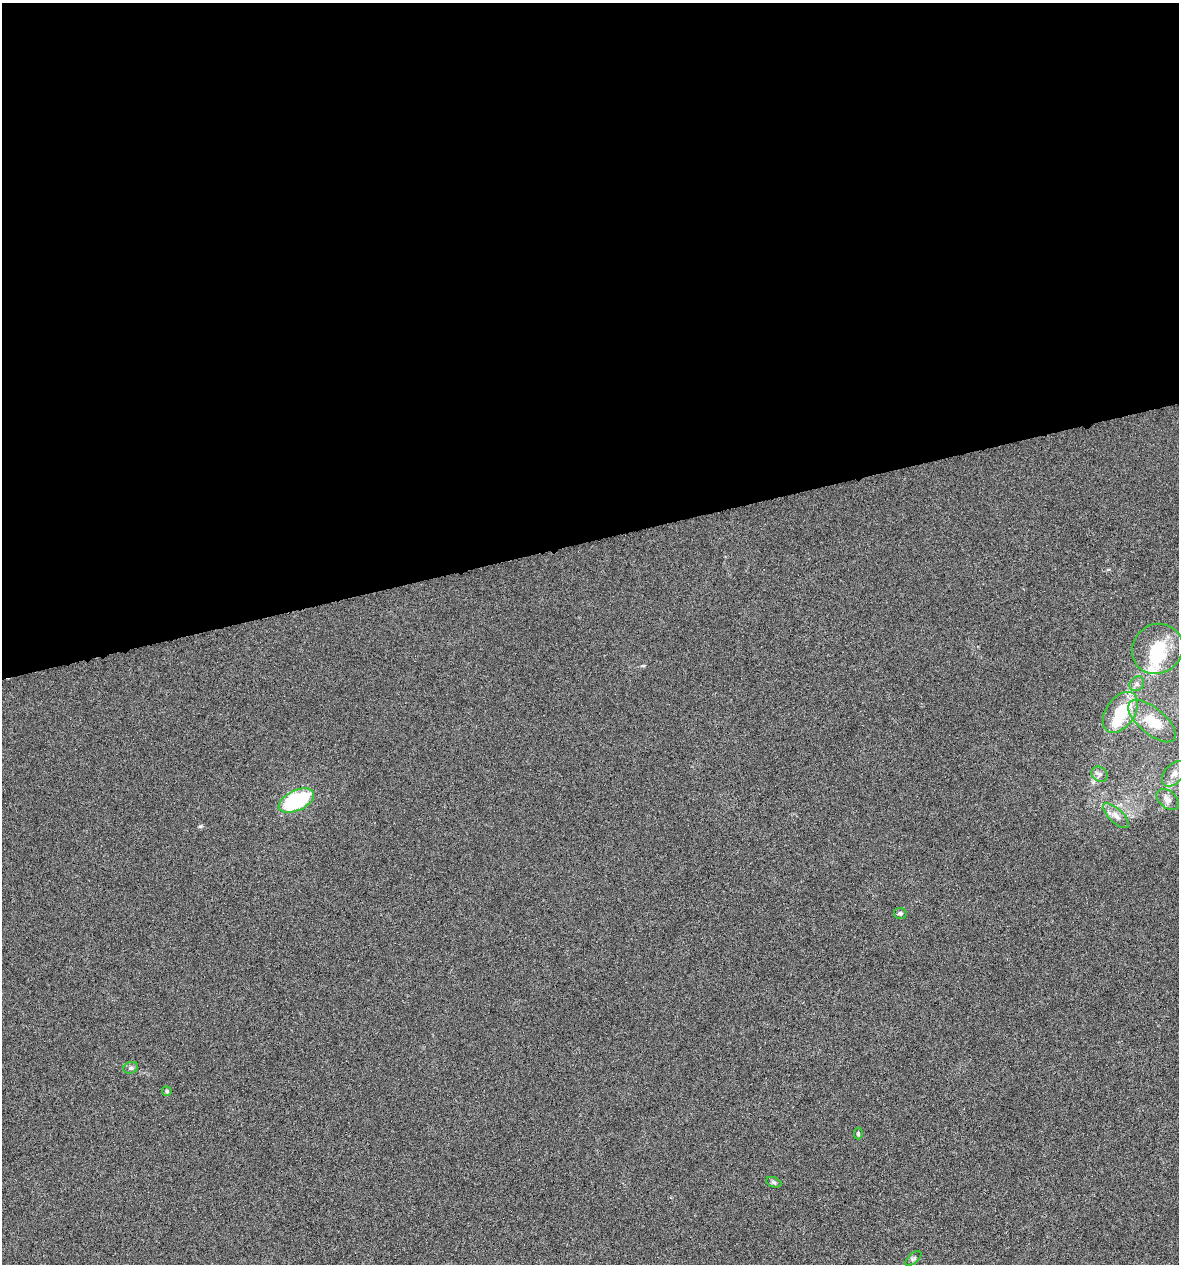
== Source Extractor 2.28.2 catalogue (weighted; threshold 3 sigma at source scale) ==
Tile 2 of 4 x 4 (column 2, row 1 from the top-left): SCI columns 1219-2395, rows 3787-5048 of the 4843 x 5052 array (HDU 1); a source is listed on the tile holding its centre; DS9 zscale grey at full resolution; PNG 1181 x 1266 px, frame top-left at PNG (2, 3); each listed source drawn as its Kron ellipse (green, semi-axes under 4 px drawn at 4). Shown black and unused: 43% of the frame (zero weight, under 4 of 8 exposures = <1% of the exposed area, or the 3 px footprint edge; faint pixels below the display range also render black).
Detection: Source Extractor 2.28.2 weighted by HDU 2 'WHT'; one run over the whole footprint, this tile lists its part. Background -0.00911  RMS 0.0022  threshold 0.00881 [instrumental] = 3 sigma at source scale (4.09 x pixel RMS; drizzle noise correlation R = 1.36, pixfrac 0.8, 0.0396/0.0396 arcsec/px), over >= 5 px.
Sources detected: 19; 2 inside a brighter object's white glare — neither listed nor drawn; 2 inside a brighter listed object's ellipse — not listed separately; the other 15 listed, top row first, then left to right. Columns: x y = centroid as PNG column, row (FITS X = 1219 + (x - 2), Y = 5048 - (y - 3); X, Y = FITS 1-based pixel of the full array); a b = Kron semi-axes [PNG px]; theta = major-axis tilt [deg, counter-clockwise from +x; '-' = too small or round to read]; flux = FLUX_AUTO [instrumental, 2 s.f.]
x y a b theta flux
1157 649 26 24 39 8
1137 684 8 6 47 0.64
1120 712 23 14 56 8.7
1152 721 29 13 -40 4.9
1099 774 8 7 - 0.7
1174 774 15 9 49 1.6
1168 799 13 8 -40 1
296 801 19 10 25 17
1116 816 17 7 -43 1.3
900 913 6 5 - 0.38
131 1068 7 5 20 0.45
167 1091 5 5 - 0.32
858 1134 6 4 -88 0.27
774 1182 8 5 -20 0.36
913 1258 9 5 41 0.41
Unlisted compact peaks at least as high as the median listed source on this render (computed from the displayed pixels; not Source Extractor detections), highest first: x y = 200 826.